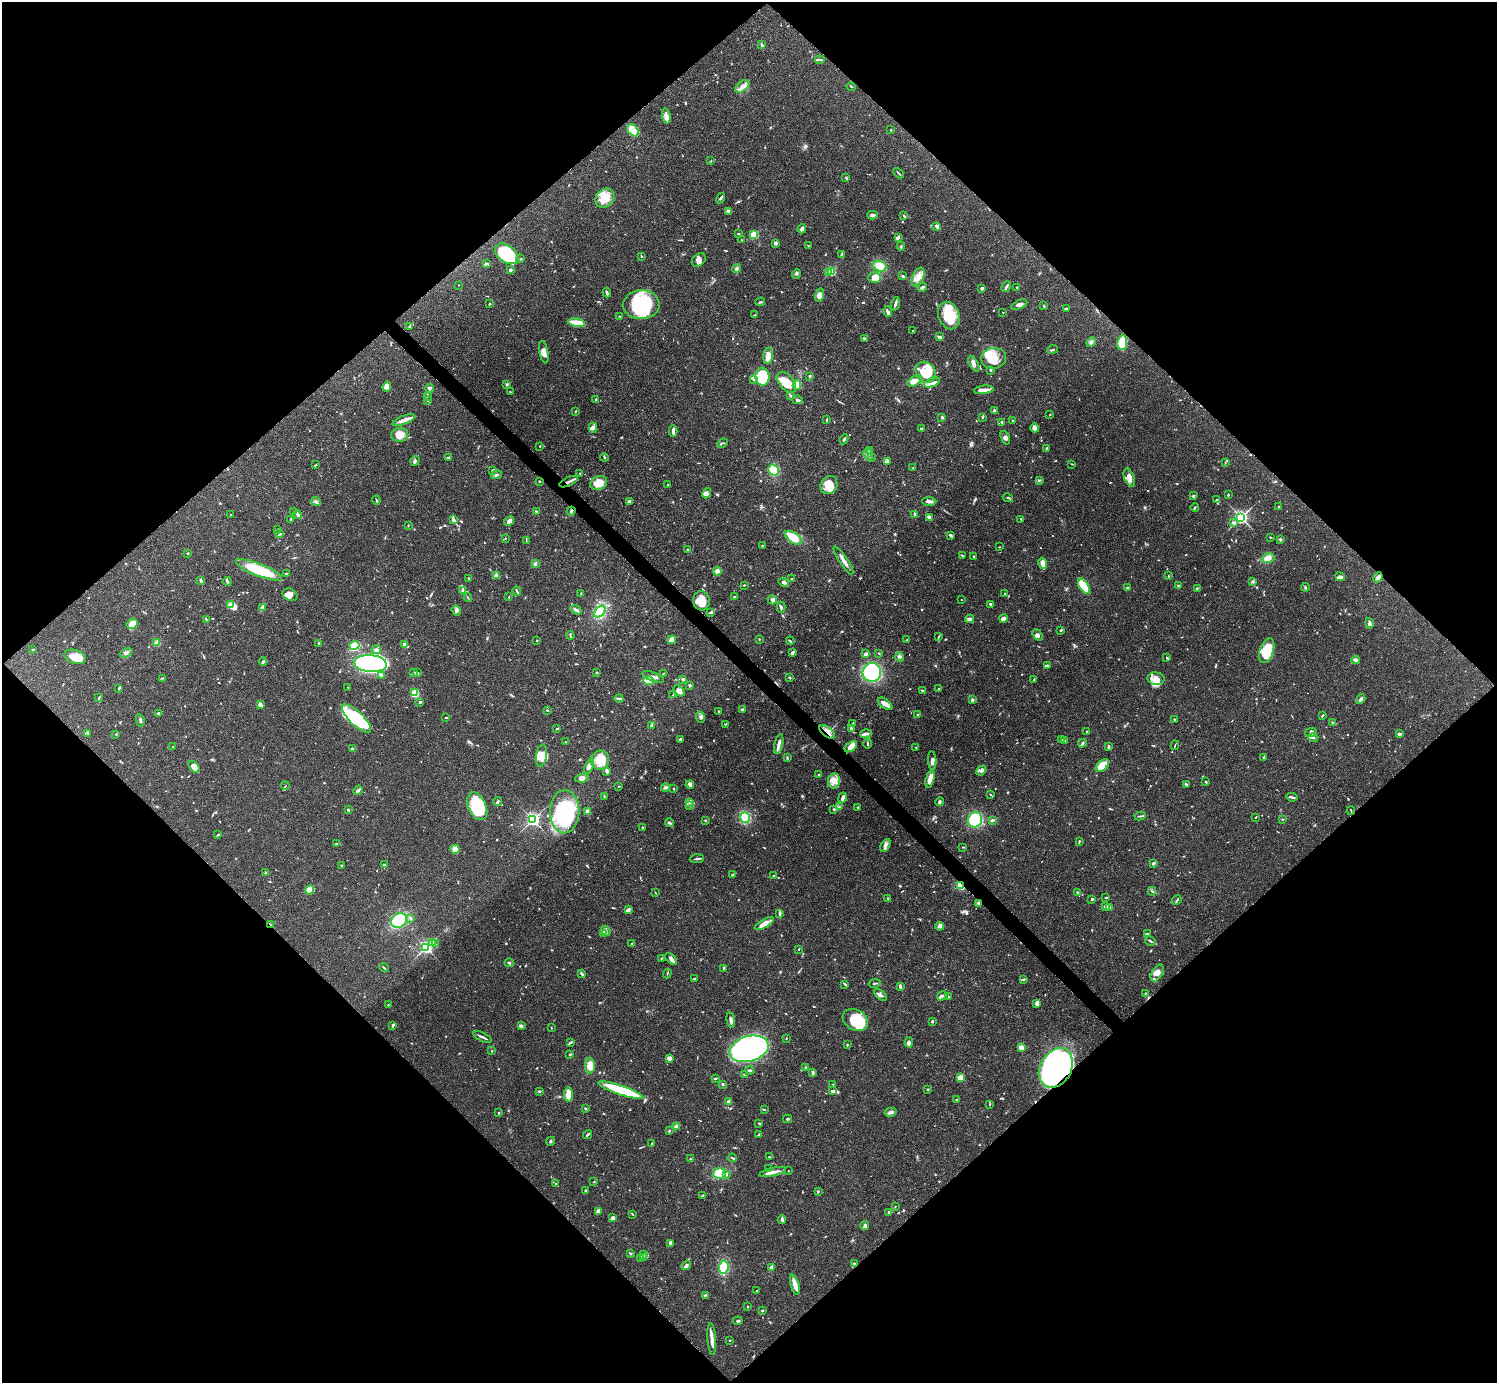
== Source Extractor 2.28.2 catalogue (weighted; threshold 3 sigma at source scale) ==
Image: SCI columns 1-5978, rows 159-5682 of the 5982 x 5981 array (HDU 1 of 3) = the unmasked area's bounding box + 8 px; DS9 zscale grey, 4 x 4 block average (1 PNG px = mean of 4 x 4 image px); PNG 1499 x 1385 px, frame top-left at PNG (2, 2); each listed source drawn as its Kron ellipse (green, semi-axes under 4 px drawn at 4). Shown black and unused: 51% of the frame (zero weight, under 3 of 4 exposures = <1% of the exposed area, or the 3 px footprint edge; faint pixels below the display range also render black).
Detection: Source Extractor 2.28.2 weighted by HDU 2 'WHT'. Background 0.0403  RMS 0.0026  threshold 0.0119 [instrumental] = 3 sigma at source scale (4.5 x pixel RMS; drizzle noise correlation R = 1.50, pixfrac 1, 0.05/0.05 arcsec/px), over >= 5 px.
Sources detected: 1065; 6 too faint to see at this stretch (4 x 4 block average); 9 inside a brighter object's white glare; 3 cosmic-ray / hot-pixel residue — neither listed nor drawn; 31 coinciding with a brighter row at this scale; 80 inside a brighter listed object's ellipse — not listed separately; of the other 936, all 500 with FLUX_AUTO >= 0.978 (the completeness limit of this list) listed and drawn (436 fainter detections not listed), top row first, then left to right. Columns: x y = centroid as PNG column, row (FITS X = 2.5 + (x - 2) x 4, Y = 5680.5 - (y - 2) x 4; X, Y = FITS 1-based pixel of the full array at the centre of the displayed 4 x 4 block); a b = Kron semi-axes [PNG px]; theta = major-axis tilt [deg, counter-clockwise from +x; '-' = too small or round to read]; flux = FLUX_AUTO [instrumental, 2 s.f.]
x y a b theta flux
762 45 3 3 - 2.6
820 60 5 2 - 2.2
742 86 8 5 36 9.5
851 87 5 2 - 1.7
666 116 8 4 -84 7
633 130 7 4 -49 42
891 130 2 2 - 1.1
711 161 3 2 - 0.99
898 173 6 2 -47 1.8
846 178 4 2 - 1.6
605 198 10 8 45 25
721 198 5 2 - 3.1
729 211 4 3 - 2.7
873 215 5 3 - 4.2
904 216 3 2 - 2.1
937 226 4 2 - 6.3
802 229 4 4 - 3.7
738 234 2 2 - 4.8
754 235 2 2 - 51
898 237 3 2 - 4.3
741 240 2 2 - 1.1
776 243 3 3 - 4.7
808 246 2 2 - 1
901 246 4 2 - 1.9
507 254 13 8 -36 94
841 255 4 2 - 1.5
641 256 4 2 - 1.7
521 259 3 2 - 1.5
699 260 8 5 42 7.3
486 263 3 2 - 1.9
880 266 7 5 -17 23
736 269 4 3 - 3.2
510 270 2 2 - 11
831 271 2 2 - 130
829 273 2 2 - 13
796 274 5 3 - 2.8
903 276 3 2 - 1.7
918 277 10 5 65 13
875 278 6 5 - 18
458 285 2 2 - 1.1
922 287 4 2 - 3.8
1006 287 5 2 - 4.8
1017 287 2 2 - 1.4
982 288 2 2 - 12
607 293 5 2 - 3.5
819 295 7 4 74 13
760 302 5 2 - 2.1
489 304 2 2 - 1
895 304 7 2 75 4.1
1019 304 9 3 24 5.6
641 305 18 14 3 120
1044 306 2 2 - 2.2
1066 308 4 2 - 2.2
888 312 5 2 - 4.9
1003 312 2 2 - 2
754 315 4 2 - 1.2
949 315 14 10 -68 48
619 316 2 2 - 1
577 323 8 2 -10 54
409 326 4 2 - 1.7
913 331 2 2 - 1.9
939 337 4 2 - 4.5
864 338 4 2 - 1.9
1091 342 5 3 - 3.8
1122 343 7 5 82 53
1053 349 5 2 - 2.3
544 352 11 4 -78 7.8
768 356 8 4 86 15
993 358 13 10 10 25
974 364 9 3 -62 6
990 370 3 3 - 1.7
926 372 11 9 -52 37
810 376 3 2 - 2.1
762 377 9 7 -83 68
753 379 2 2 - 1.5
915 381 8 4 30 12
786 382 12 7 -48 35
932 382 8 4 22 9.7
507 384 3 2 - 1.4
797 385 5 4 - 23
387 386 5 3 - 5
430 388 4 3 - 3.4
984 390 10 2 6 14
510 392 3 2 - 1.3
427 396 3 2 - 1.1
791 396 3 2 - 2.3
596 400 3 2 - 1.1
797 400 5 2 - 4.5
428 401 2 2 - 2.3
575 411 2 2 - 1.2
994 411 3 2 - 4.2
1050 415 2 2 - 1
942 417 3 2 - 3
983 417 3 2 - 1.4
827 419 4 2 - 1.9
404 420 12 3 21 10
1012 420 2 2 - 1
1002 422 3 2 - 1.5
593 428 5 4 - 5.3
921 428 3 3 - 1.8
1035 428 4 4 - 7.9
673 431 6 2 -88 5.4
400 435 8 7 - 15
1005 438 7 3 -69 4.5
844 439 5 2 - 2.8
722 443 6 2 21 1.7
540 446 2 2 - 1.3
1046 448 4 2 - 1.4
870 450 4 3 - 2.7
868 454 5 3 - 4.1
449 457 3 2 - 2.7
604 457 4 2 - 1.7
872 457 2 2 - 1.1
415 461 5 2 - 3.2
887 461 4 2 - 2.5
1225 463 3 2 - 1.1
1072 464 4 2 - 1.1
315 465 3 2 - 0.99
913 468 3 2 - 1.1
492 470 3 2 - 1.9
773 470 6 5 - 32
580 473 2 2 - 1.2
496 475 5 3 - 3.2
1129 478 9 5 -69 11
1039 480 4 2 - 1.4
539 481 2 2 - 1.8
568 482 10 2 25 6
599 483 9 6 24 27
668 485 2 2 - 1
829 485 9 8 - 23
707 493 5 3 - 5.5
1228 494 3 2 - 0.98
1193 496 2 2 - 3.2
1008 498 5 2 - 1.6
376 500 4 2 - 1.6
1216 500 3 2 - 1.6
629 501 3 2 - 3.9
929 501 7 3 -2 5.8
316 502 5 2 - 3.6
1279 506 3 2 - 1.8
1195 508 4 2 - 1.8
294 511 3 2 - 1.5
571 511 4 2 - 3
536 512 3 2 - 1.6
230 514 2 2 - 1.3
297 514 4 3 - 3.8
914 514 4 2 - 2.3
929 517 3 2 - 7.1
1241 517 3 3 - 350
291 519 3 2 - 1.3
1021 519 3 2 - 1
453 520 4 3 - 2.9
509 521 5 4 - 7.5
1233 522 3 2 - 3.2
408 526 2 2 - 1.4
278 529 2 2 - 1.2
280 534 3 2 - 1.4
950 535 3 2 - 3
1271 537 3 2 - 1.2
505 538 2 2 - 1.8
793 538 9 5 -34 26
1280 539 3 2 - 1.8
526 541 3 2 - 0.99
762 546 2 2 - 1.2
999 547 2 2 - 1.2
688 550 4 2 - 1.7
187 553 2 2 - 3.7
962 556 3 2 - 1.4
974 557 4 2 - 1.6
1268 558 6 4 9 7.2
843 561 17 3 -57 9.4
1043 563 6 2 -77 17
535 564 3 2 - 2.2
259 570 24 6 -21 81
717 571 4 4 - 5.3
286 574 3 2 - 2.3
496 576 3 2 - 2.4
1168 576 4 2 - 0.99
1340 577 5 3 - 3.8
1378 577 5 3 - 6.5
468 578 2 2 - 2.7
792 579 2 2 - 1.9
201 580 3 2 - 1.6
227 581 4 2 - 2.4
1253 582 3 2 - 1.4
784 583 5 3 - 4
744 585 2 2 - 1.5
1084 586 9 4 -56 90
1178 586 3 2 - 1.4
1305 587 4 2 - 1.7
1127 588 4 2 - 2.1
1197 588 4 2 - 1.4
463 590 3 2 - 2.6
517 591 5 2 - 2.7
581 593 3 2 - 1.3
1004 594 2 2 - 1.4
290 595 8 6 -29 8.3
509 597 2 2 - 1.1
734 597 2 2 - 3.2
468 598 4 2 - 1.1
772 600 4 2 - 2.5
961 600 2 2 - 1.3
701 601 9 8 - 28
990 604 3 3 - 2.2
231 605 3 3 - 15
262 607 4 3 - 3
781 607 5 3 - 2.5
456 610 5 3 - 5.4
576 610 6 2 -35 4
600 612 7 4 48 54
711 613 3 3 - 2.1
1003 618 4 2 - 7.7
970 619 4 3 - 5.6
206 620 2 2 - 1.1
1369 623 5 4 - 4
132 624 6 5 - 18
1061 630 3 2 - 1.7
570 635 4 2 - 1.4
1037 635 6 4 -50 5.1
939 637 4 2 - 1.1
759 639 2 2 - 2
537 640 2 2 - 1.7
672 640 4 4 - 12
907 640 3 2 - 1.1
790 641 4 2 - 1.7
157 643 2 2 - 53
318 643 3 2 - 1.2
404 644 3 2 - 5.7
354 646 5 4 - 81
33 650 2 2 - 1.8
376 650 5 3 - 5.8
1267 650 13 7 72 57
793 652 4 2 - 4.8
126 653 7 3 24 3.6
879 653 3 2 - 1
866 654 3 2 - 4.4
75 657 11 6 -18 29
900 657 4 3 - 3.4
1167 658 2 2 - 1.2
1355 660 4 3 - 4
263 662 4 2 - 3.4
370 664 16 8 -4 610
1047 666 3 2 - 2
872 672 9 9 - 110
414 673 2 2 - 1.1
417 673 4 2 - 2.8
596 673 2 2 - 1.2
663 673 2 2 - 1.3
382 675 4 3 - 5.7
653 677 11 3 -21 7.2
163 678 4 2 - 1.3
789 678 2 2 - 1.9
683 679 2 2 - 4.5
1034 679 3 2 - 1.4
1156 679 8 6 -8 12
649 681 5 3 - 37
690 685 3 2 - 2.2
348 687 2 2 - 1
119 688 4 2 - 1.7
939 689 2 2 - 1.5
679 691 6 4 -43 8.6
923 691 3 2 - 1.3
415 693 4 3 - 36
673 695 3 2 - 1.3
99 698 4 2 - 1.4
619 698 4 3 - 3.1
972 699 3 2 - 2.6
1361 699 5 2 - 4.9
420 702 3 2 - 1.2
885 704 8 3 -37 15
260 705 4 2 - 9.6
742 709 3 2 - 2
547 710 3 2 - 1.1
719 711 3 2 - 1.5
159 713 3 2 - 3.6
918 715 2 2 - 1.9
1322 716 4 2 - 1.3
446 717 3 2 - 1.7
701 717 5 4 - 4
356 718 19 6 -44 75
1174 719 3 2 - 1.4
140 720 6 2 -79 3
853 723 3 2 - 1.7
1333 723 4 2 - 2.2
725 724 4 2 - 1.3
651 726 3 2 - 1.7
557 728 4 2 - 1.1
851 728 3 2 - 1.5
827 732 9 5 -39 14
1087 732 2 2 - 1.4
1311 732 6 3 15 4
87 734 2 2 - 1.2
116 734 2 2 - 1.2
866 734 6 2 4 4.8
1400 734 3 2 - 4.3
1313 737 5 2 - 2.8
680 739 3 2 - 2.3
1062 740 2 2 - 1.1
1065 740 2 2 - 1.2
565 742 3 2 - 1.1
1082 743 4 2 - 2
779 744 10 2 76 8.3
868 744 5 2 - 2
1175 745 5 2 - 1
1108 746 3 2 - 3
173 747 2 2 - 1
851 747 7 4 37 15
916 747 2 2 - 1.1
352 749 3 2 - 3.3
541 756 11 5 81 20
1264 757 4 2 - 2.1
787 758 3 2 - 1.4
600 760 9 9 - 34
932 760 9 3 -87 6.9
1102 765 8 4 41 30
589 766 8 4 66 9.1
194 767 7 4 -51 10
607 771 3 2 - 6
981 771 5 3 - 5
818 774 2 2 - 1.1
582 778 6 4 10 6.5
930 779 9 3 74 17
834 781 7 6 - 14
1206 782 2 2 - 2.1
690 785 4 4 - 3.9
1186 785 4 2 - 2
285 786 4 2 - 1.1
619 786 3 2 - 0.98
665 787 4 3 - 4.3
674 789 2 2 - 2
358 790 5 2 - 4.5
990 794 3 2 - 1
604 796 2 2 - 1
1292 797 6 2 -12 2.7
843 798 5 2 - 5.7
498 801 4 2 - 2.6
689 802 4 2 - 3.4
940 802 4 2 - 4.5
689 805 3 2 - 1.3
477 806 15 9 -66 70
839 807 3 2 - 1.3
858 807 2 2 - 1.3
834 809 3 2 - 1.9
348 810 4 2 - 1.8
1351 811 4 2 - 1.1
565 812 21 14 88 130
588 812 4 3 - 5.1
1140 816 6 2 10 2
745 817 5 4 - 59
1255 817 3 2 - 1.2
1282 819 2 2 - 1.2
533 820 3 3 - 300
705 820 2 2 - 1.2
975 820 8 7 - 78
992 820 3 2 - 3.9
669 823 4 2 - 3.1
642 828 2 2 - 1.9
218 835 4 2 - 1.5
1079 841 3 2 - 1.4
336 843 2 2 - 1.4
885 845 7 3 60 5
963 847 3 2 - 1.1
455 849 4 4 - 14
697 859 7 2 4 2.9
1153 863 3 2 - 2.7
384 864 3 2 - 2.3
341 865 2 2 - 1.3
266 873 4 2 - 1.6
733 875 3 3 - 2.3
774 876 2 2 - 3.4
961 885 3 2 - 31
310 890 4 3 - 35
1152 891 4 2 - 1.9
1077 892 2 2 - 1.5
655 893 2 2 - 1.2
1106 897 2 2 - 2.7
888 898 2 2 - 1.1
1092 899 2 2 - 2.8
1177 900 5 2 - 1.8
978 903 2 2 - 4.2
1106 906 3 3 - 4.7
1109 908 4 3 - 4.2
628 910 4 3 - 3.5
780 913 4 2 - 2
411 919 2 2 - 1.6
399 920 8 6 32 110
764 924 10 3 30 12
270 925 4 2 - 1.2
939 926 4 4 - 4.2
606 931 5 3 - 3.7
604 934 2 2 - 1.5
1147 934 4 2 - 2
1150 941 5 2 - 2.1
433 943 2 2 - 1.9
435 944 3 2 - 1.5
632 944 3 2 - 2.1
426 947 3 2 - 300
799 949 2 2 - 1.1
661 958 2 2 - 1.3
671 959 7 3 -44 5.6
509 963 4 2 - 1.9
384 968 5 2 - 1.3
724 968 2 2 - 2.3
1157 973 9 5 60 11
582 974 4 2 - 3.4
667 974 5 2 - 1.3
694 979 3 2 - 1.3
1024 979 3 2 - 1.8
875 983 6 2 12 2
845 984 3 2 - 2.5
900 987 3 2 - 4.9
1145 993 3 2 - 1.2
881 995 7 3 -45 5.4
942 996 5 2 - 3.5
949 997 2 2 - 2
1037 1003 4 3 - 6.2
388 1005 2 2 - 2.2
731 1020 7 2 -82 6.6
855 1020 13 10 -30 71
932 1021 3 2 - 2.1
393 1025 3 2 - 3.1
521 1026 3 2 - 2.1
551 1028 2 2 - 0.99
483 1037 10 2 -27 4.4
786 1038 2 2 - 1.1
570 1042 4 2 - 2.7
909 1043 5 3 - 7
847 1045 3 2 - 1.2
1021 1047 2 2 - 46
749 1049 20 12 16 280
492 1051 2 2 - 1.4
570 1055 3 2 - 1.6
669 1058 3 3 - 7.8
590 1066 8 5 -87 15
805 1068 3 2 - 0.98
1056 1068 21 15 61 550
749 1070 4 2 - 2.9
813 1073 4 3 - 2.9
744 1075 3 2 - 1
960 1078 4 3 - 27
715 1079 2 2 - 2.1
723 1084 2 2 - 8.2
833 1085 4 2 - 1.7
928 1089 2 2 - 1.5
621 1090 24 4 -19 110
539 1091 3 2 - 2.6
832 1091 3 2 - 4
568 1095 7 3 -87 27
957 1100 3 2 - 2
728 1102 4 3 - 5
990 1104 3 2 - 1.1
585 1109 3 2 - 2.4
764 1110 2 2 - 1.1
890 1112 6 3 13 5
499 1113 3 2 - 1.6
787 1119 5 2 - 2
759 1123 2 2 - 2
676 1126 3 2 - 2.3
669 1131 3 2 - 1.7
588 1134 5 2 - 2.2
758 1135 3 2 - 1.1
550 1141 4 2 - 1.3
652 1143 3 2 - 1.4
769 1157 2 2 - 1.2
732 1158 4 2 - 1.8
691 1159 3 2 - 1.9
768 1169 3 2 - 1.1
788 1171 2 2 - 1
773 1172 13 2 13 12
720 1174 6 5 - 37
726 1175 3 2 - 2.1
594 1182 2 2 - 1.3
556 1184 2 2 - 2.4
585 1191 3 2 - 1.7
818 1191 3 2 - 1.3
703 1195 3 2 - 1.3
895 1206 2 2 - 1.1
598 1211 4 3 - 6.8
889 1212 2 2 - 3.7
632 1214 4 2 - 1.1
613 1218 3 2 - 7
782 1219 4 2 - 4.5
865 1226 4 2 - 5
670 1243 3 3 - 3
631 1254 2 2 - 1.2
643 1255 3 2 - 1.9
644 1258 4 2 - 2.1
641 1259 3 2 - 2.1
854 1264 3 2 - 1.5
686 1265 5 2 - 2.4
724 1267 7 5 83 43
772 1268 3 3 - 11
795 1285 10 3 -74 14
757 1290 3 2 - 1.2
705 1295 3 2 - 2.1
747 1306 2 2 - 1
762 1311 2 2 - 5.5
738 1321 5 2 - 1.9
712 1339 16 3 -86 14
729 1340 2 2 - 1.2
Overlapping masked pixels (flux is a lower limit): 9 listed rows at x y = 568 482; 571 511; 1378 577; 701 601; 827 732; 961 885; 978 903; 270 925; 1056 1068
Diffuse or blended objects may show on this block-average render without a row.